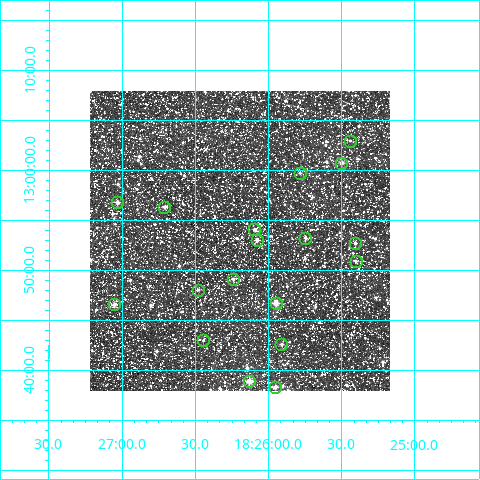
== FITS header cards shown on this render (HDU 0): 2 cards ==
NAXIS1  =                  300
NAXIS2  =                  300

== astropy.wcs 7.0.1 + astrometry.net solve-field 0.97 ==
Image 300 x 300 px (HDU 0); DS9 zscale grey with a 90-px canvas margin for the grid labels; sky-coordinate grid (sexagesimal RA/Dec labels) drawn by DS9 from the SOLVED WCS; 18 Tycho-2 reference stars matched to detected sources circled (green)
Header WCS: RA---TAN/DEC--TAN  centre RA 18:26:12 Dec +12:53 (276.55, +12.88 deg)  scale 6 arcsec/px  FOV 30.0' x 30.0'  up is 0 deg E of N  parity normal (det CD < 0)
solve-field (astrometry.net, Tycho-2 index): VERIFIED the header's WCS against the Tycho-2 star catalogue (18 matches, 0 conflicts) and refined it, rather than solving blind
Solved WCS: RA---TAN-SIP/DEC--TAN-SIP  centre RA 18:26:12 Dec +12:53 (276.55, +12.88 deg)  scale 6 arcsec/px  FOV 30.0' x 30.0'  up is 0 deg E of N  parity normal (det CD < 0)
The solver's refit moves the header's centre by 1.7 arcsec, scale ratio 1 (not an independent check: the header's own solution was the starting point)
Tycho-2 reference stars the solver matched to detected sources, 18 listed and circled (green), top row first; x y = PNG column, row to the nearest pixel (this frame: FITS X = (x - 90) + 1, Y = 300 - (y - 91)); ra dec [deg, ICRS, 3 dp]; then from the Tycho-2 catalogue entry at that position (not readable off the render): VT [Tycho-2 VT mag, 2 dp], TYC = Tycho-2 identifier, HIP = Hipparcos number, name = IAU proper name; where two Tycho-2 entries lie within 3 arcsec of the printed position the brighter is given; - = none
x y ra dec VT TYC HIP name
350 141 276.360 +13.049 12.85 1031-530-1 - -
341 163 276.375 +13.013 11.05 1031-713-1 - -
300 173 276.446 +12.995 12.70 1031-218-1 - -
117 202 276.758 +12.946 11.13 1031-359-1 - -
164 207 276.678 +12.939 10.88 1031-314-1 - -
254 229 276.524 +12.902 11.48 1031-386-1 - -
305 238 276.437 +12.888 10.91 1031-620-1 - -
257 240 276.520 +12.884 11.43 1031-392-1 - -
355 243 276.352 +12.879 11.18 1031-545-1 - -
356 261 276.350 +12.849 12.07 1031-470-1 - -
233 279 276.561 +12.819 11.13 1031-503-1 - -
198 290 276.619 +12.801 11.53 1031-830-1 - -
276 303 276.487 +12.779 9.20 1031-707-1 - -
114 304 276.763 +12.776 10.13 1031-737-1 - -
203 340 276.611 +12.717 11.27 1031-577-1 - -
281 344 276.477 +12.710 11.17 1031-607-1 - -
249 381 276.533 +12.649 9.78 1031-922-1 - -
275 387 276.488 +12.639 10.28 1031-1727-1 - -